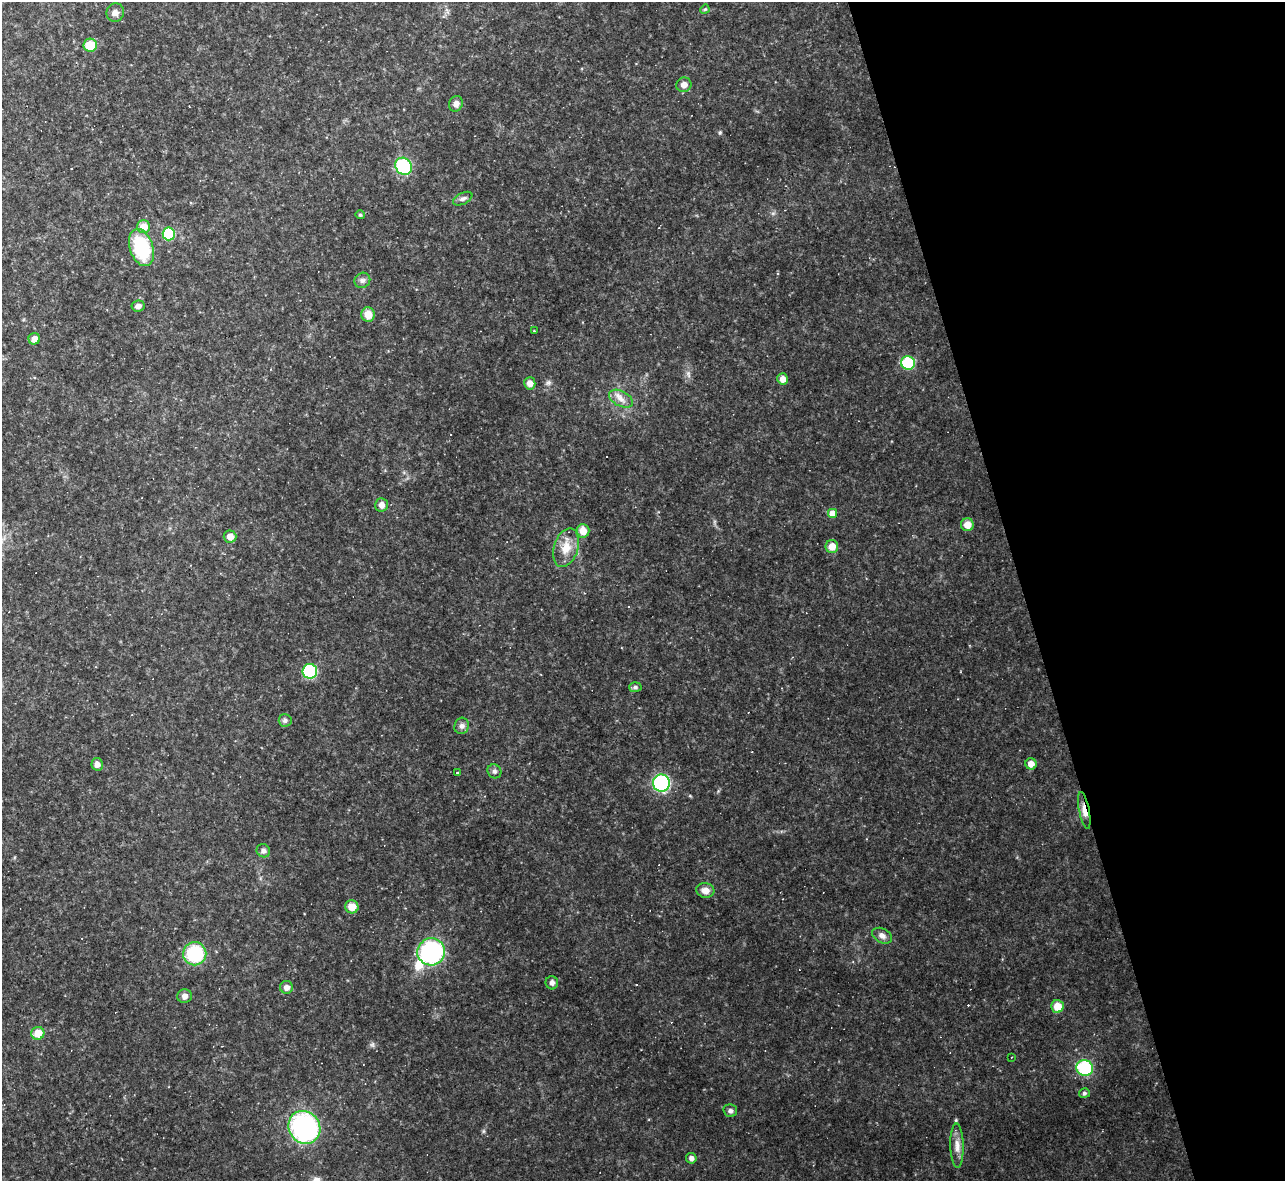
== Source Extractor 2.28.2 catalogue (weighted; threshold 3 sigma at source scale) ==
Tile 12 of 4 x 4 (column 4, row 3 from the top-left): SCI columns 3850-5132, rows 1320-2498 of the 5132 x 5115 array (HDU 1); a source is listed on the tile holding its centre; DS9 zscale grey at full resolution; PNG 1287 x 1183 px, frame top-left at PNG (2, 2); each listed source drawn as its Kron ellipse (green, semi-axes under 4 px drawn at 4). Shown black and unused: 20% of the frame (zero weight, under 2 of 3 exposures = <1% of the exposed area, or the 3 px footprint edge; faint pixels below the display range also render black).
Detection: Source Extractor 2.28.2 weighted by HDU 2 'WHT'; one run over the whole footprint, this tile lists its part. Background 0.175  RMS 0.015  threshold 0.0657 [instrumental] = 3 sigma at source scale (4.5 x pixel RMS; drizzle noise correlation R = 1.50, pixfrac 1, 0.05/0.05 arcsec/px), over >= 5 px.
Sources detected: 65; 1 inside a brighter object's white glare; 9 cosmic-ray / hot-pixel residue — neither listed nor drawn; the other 55 listed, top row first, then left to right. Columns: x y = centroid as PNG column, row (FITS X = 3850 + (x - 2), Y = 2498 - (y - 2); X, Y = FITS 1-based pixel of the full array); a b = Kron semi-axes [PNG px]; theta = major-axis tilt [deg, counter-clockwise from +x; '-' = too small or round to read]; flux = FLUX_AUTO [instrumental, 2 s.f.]
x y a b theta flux
705 9 5 3 - 1.5
115 13 9 8 - 6
90 45 7 6 - 28
684 85 8 7 - 7.5
456 104 8 6 73 6
404 166 9 8 - 90
463 199 10 5 26 4.2
360 215 5 4 - 1.6
144 227 6 6 - 18
169 234 6 6 - 73
141 248 19 11 -72 88
362 280 8 7 - 4.7
138 306 6 5 - 5.8
368 314 7 7 - 18
534 331 3 2 - 2.3
34 339 6 5 - 7.6
908 363 7 6 - 66
783 379 5 5 - 11
530 383 6 5 - 8.7
621 399 13 7 -27 9.4
381 505 7 6 - 7.6
832 513 5 4 - 16
967 525 6 6 - 14
583 531 6 6 - 16
230 537 6 6 - 11
832 546 6 6 - 15
566 548 20 12 73 20
310 671 7 7 - 120
635 687 6 5 - 3.5
285 720 6 6 - 4.4
462 726 8 7 - 4.9
97 764 6 5 - 7.9
1031 764 6 5 - 9.8
494 771 7 6 - 3.5
457 773 3 3 - 3
661 783 8 8 - 170
1084 811 19 5 -79 11
263 851 7 6 - 4.2
705 890 9 7 -9 9
352 907 7 6 - 17
882 936 10 7 -28 5.9
431 952 14 13 - 200
195 954 11 11 - 83
552 983 6 6 - 4.7
286 987 6 6 - 7.6
184 996 7 7 - 6.3
1057 1006 6 6 - 20
38 1033 6 6 - 19
1012 1057 2 2 - 0.81
1085 1068 8 8 - 84
1084 1093 5 5 - 2.7
730 1111 7 6 - 3.4
304 1127 17 15 -53 270
957 1146 22 6 -89 11
691 1158 5 5 - 4.7
Overlapping masked pixels (flux is a lower limit): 1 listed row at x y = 1084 811